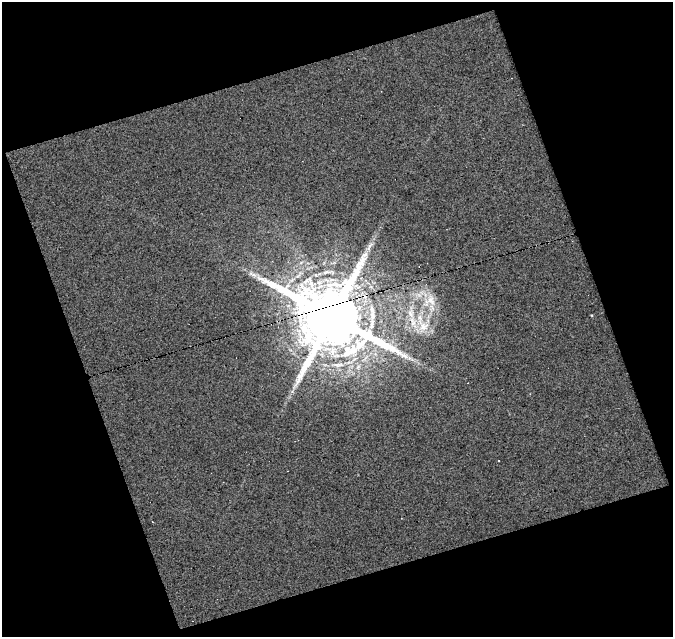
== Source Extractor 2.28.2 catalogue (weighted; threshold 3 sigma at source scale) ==
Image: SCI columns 1-671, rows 9-643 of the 671 x 652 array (HDU 1 of 3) = the unmasked area's bounding box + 8 px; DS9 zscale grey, full resolution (1 PNG px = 1 image px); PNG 675 x 639 px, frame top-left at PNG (2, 2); no overlay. Shown black and unused: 39% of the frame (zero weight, under 4 of 8 exposures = <1% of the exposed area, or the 3 px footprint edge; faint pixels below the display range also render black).
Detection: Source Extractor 2.28.2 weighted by HDU 2 'WHT'. Background 0.00188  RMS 0.0052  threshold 0.0214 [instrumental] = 3 sigma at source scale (4.09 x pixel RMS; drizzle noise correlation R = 1.36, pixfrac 0.8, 0.0396/0.0396 arcsec/px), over >= 5 px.
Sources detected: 8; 2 cosmic-ray / hot-pixel residue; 1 long thin detection or spike segment (spike, bleed or trail) — not listed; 1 inside a brighter listed object's ellipse — not listed separately; the other 4 listed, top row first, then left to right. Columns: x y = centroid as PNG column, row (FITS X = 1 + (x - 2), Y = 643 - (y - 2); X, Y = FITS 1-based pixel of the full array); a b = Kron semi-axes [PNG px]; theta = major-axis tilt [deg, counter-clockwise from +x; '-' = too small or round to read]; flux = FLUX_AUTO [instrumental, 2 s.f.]
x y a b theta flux
430 301 26 19 38 15
332 317 20 17 -27 6600
423 326 26 17 -58 15
152 522 2 2 - 0.37
Overlapping masked pixels (flux is a lower limit): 1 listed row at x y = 332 317